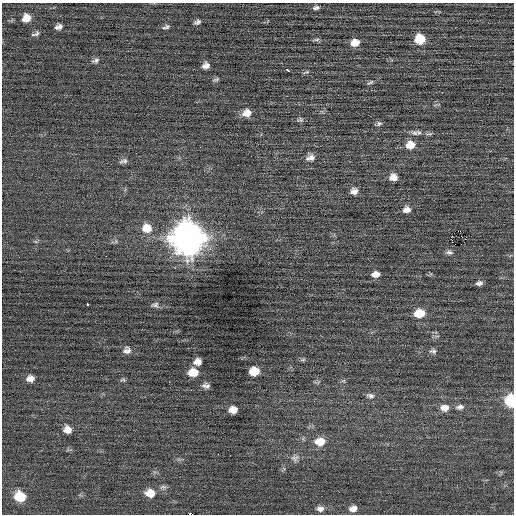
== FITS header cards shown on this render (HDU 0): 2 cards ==
NAXIS1  =                  512 / Axis length
NAXIS2  =                  512 / Axis length

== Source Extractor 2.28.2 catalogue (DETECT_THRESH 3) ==
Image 512 x 512 px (HDU 0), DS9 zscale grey, 1 PNG px = 1 image px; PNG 516 x 516 px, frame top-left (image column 1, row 512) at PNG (2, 3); no overlay
Background 0.0117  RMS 0.69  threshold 2.07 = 3 sigma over >= 5 px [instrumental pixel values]
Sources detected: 64; all 64 listed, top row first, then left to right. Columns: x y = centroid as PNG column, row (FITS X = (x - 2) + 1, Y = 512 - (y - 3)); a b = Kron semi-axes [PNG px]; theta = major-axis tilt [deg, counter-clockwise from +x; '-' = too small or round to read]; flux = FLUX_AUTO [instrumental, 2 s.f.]
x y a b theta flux
316 8 7 4 9 120
26 18 9 8 - 460
197 22 7 5 22 130
56 27 7 6 - 100
60 27 7 5 77 140
166 27 9 4 18 100
36 34 10 4 22 120
420 39 9 9 - 1200
316 40 9 4 5 87
355 43 9 8 - 480
96 60 10 5 19 130
206 65 7 6 - 220
287 70 3 3 - 250
306 72 8 3 17 65
216 79 10 4 13 92
370 82 10 4 28 89
247 113 11 8 23 410
300 120 9 5 17 98
379 123 7 7 - 100
415 133 12 5 -13 170
410 145 11 9 12 500
310 158 11 7 22 250
124 161 11 6 10 140
393 177 9 8 - 340
354 191 8 8 - 240
406 210 9 8 - 260
147 228 12 11 - 660
460 231 3 2 - 5500
188 238 13 13 - 71000
451 239 3 2 - 920
116 241 7 4 72 67
455 244 2 2 - 28
461 244 2 2 - 56
449 252 10 5 -3 130
376 274 9 6 7 330
479 283 8 5 9 150
87 304 4 3 - 340
155 305 10 7 -2 150
419 313 9 7 7 1100
127 350 9 8 - 210
433 351 10 6 -3 130
303 360 8 4 9 73
197 362 7 6 - 290
254 371 8 7 - 820
193 372 9 7 4 730
30 379 8 6 11 280
123 380 7 4 -6 74
343 381 7 4 18 74
206 386 8 6 -8 170
370 396 11 6 -9 180
510 400 8 7 - 2600
460 407 11 7 6 190
445 408 11 9 4 360
233 410 8 6 3 400
67 430 9 8 - 370
320 442 11 9 4 730
218 454 2 2 - 100
295 458 12 9 17 230
163 487 10 5 9 120
150 493 10 8 -6 640
20 497 10 9 - 1300
320 509 9 7 1 210
353 509 9 6 14 270
189 514 3 2 - 2000
At the frame edge (FLAGS 8, measured only in part): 2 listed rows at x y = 510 400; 189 514